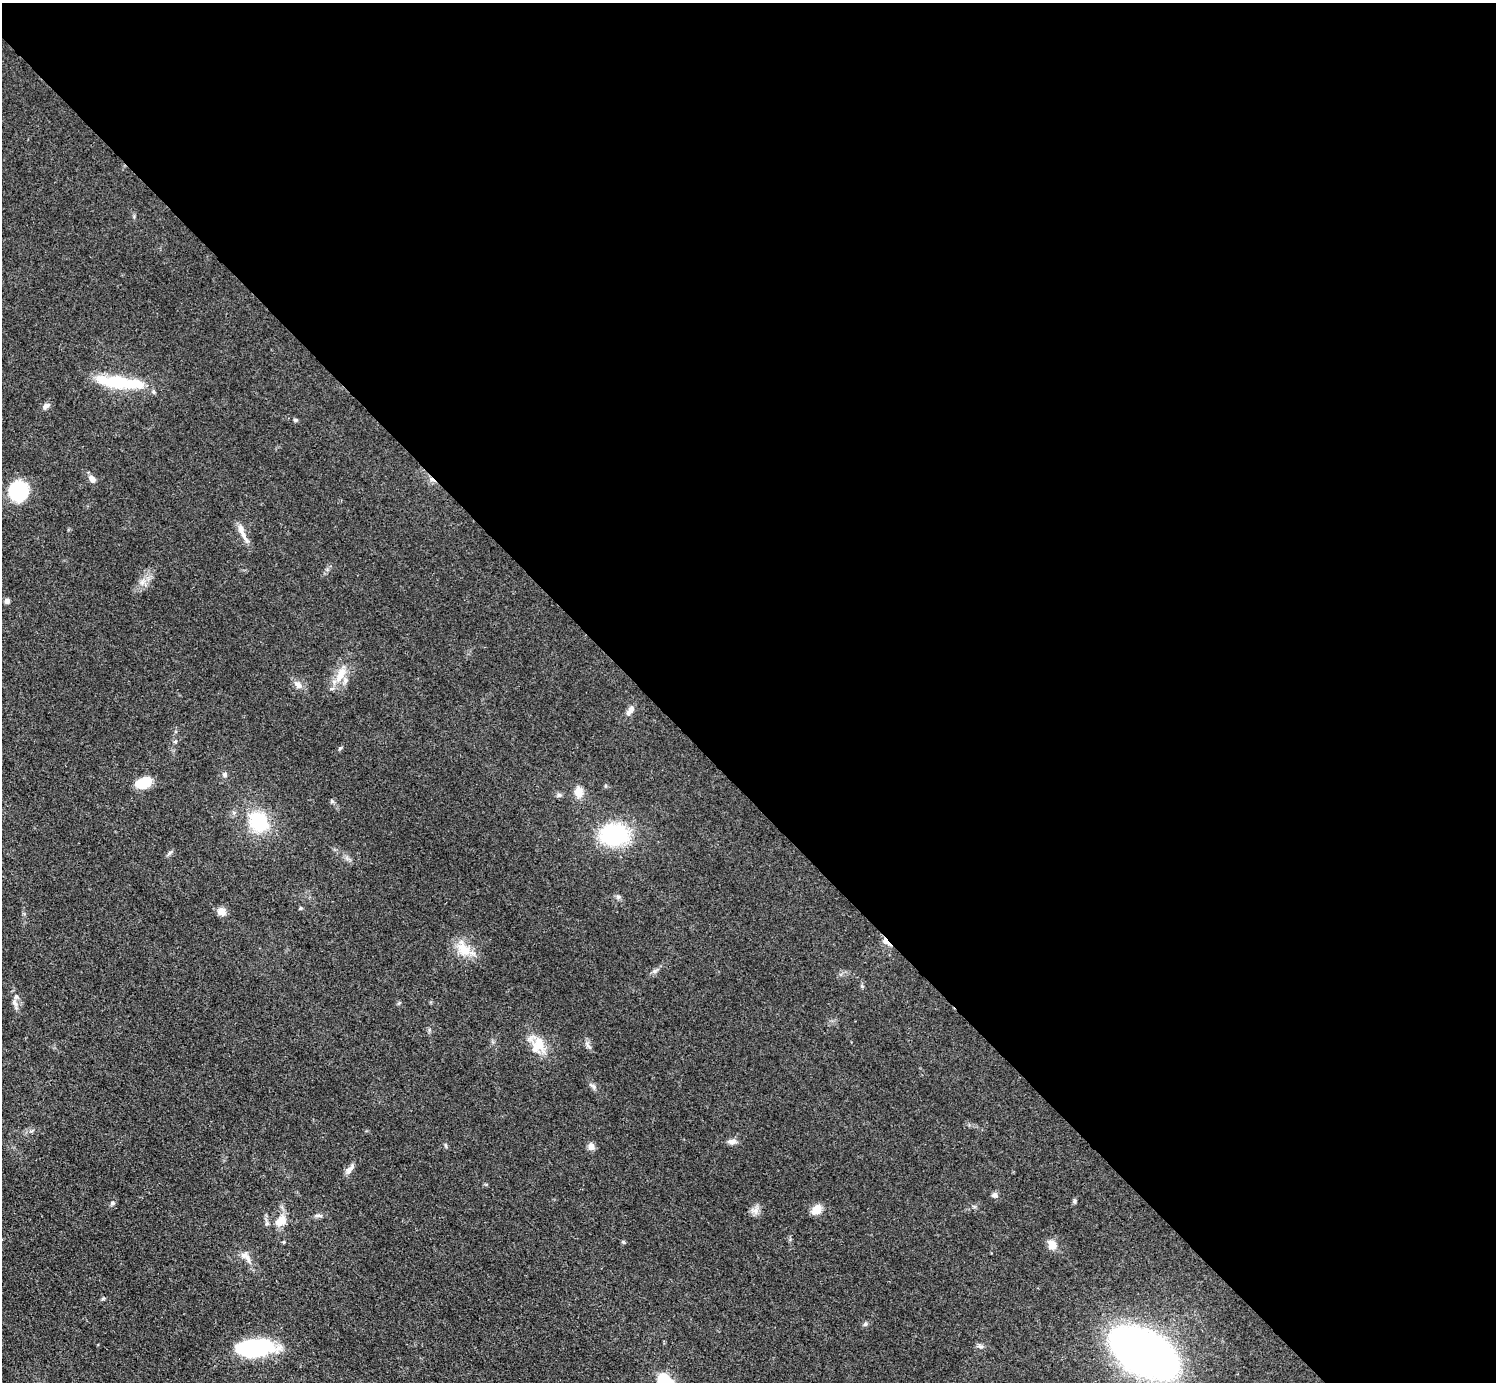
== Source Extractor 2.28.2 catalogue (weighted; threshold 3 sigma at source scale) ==
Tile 8 of 4 x 4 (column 4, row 2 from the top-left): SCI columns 4485-5978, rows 3062-4441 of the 5980 x 5979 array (HDU 1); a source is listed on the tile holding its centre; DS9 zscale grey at full resolution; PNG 1498 x 1384 px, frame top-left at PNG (2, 3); no overlay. Shown black and unused: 57% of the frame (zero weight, under 3 of 4 exposures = <1% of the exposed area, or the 3 px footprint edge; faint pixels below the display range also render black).
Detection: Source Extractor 2.28.2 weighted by HDU 2 'WHT'; one run over the whole footprint, this tile lists its part. Background 0.0514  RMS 0.005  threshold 0.0223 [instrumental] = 3 sigma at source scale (4.5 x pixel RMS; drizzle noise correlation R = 1.50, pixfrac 1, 0.05/0.05 arcsec/px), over >= 5 px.
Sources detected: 55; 1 cosmic-ray / hot-pixel residue — not listed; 4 inside a brighter listed object's ellipse — not listed separately; the other 50 listed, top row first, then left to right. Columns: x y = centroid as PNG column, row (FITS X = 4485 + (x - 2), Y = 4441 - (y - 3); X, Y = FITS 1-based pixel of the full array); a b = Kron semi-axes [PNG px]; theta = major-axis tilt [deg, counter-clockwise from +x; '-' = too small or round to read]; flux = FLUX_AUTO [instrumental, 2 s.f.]
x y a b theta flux
119 382 60 13 -7 30
46 406 9 6 38 1.9
295 420 6 4 -27 0.82
92 479 10 6 -48 3.1
18 491 16 13 26 37
242 533 30 5 -62 4.3
142 582 6 6 - 1.6
7 601 5 5 - 1.9
341 674 25 10 68 8.3
298 684 13 8 -46 3.1
630 710 16 7 56 2.6
340 748 6 3 19 0.63
225 775 7 7 - 1.2
144 783 17 11 21 11
579 792 13 9 -88 5.2
332 801 6 5 - 0.82
259 822 24 19 -46 27
614 835 26 19 2 50
169 853 11 3 49 1.1
618 897 6 6 - 1.1
301 908 5 4 - 0.74
222 911 9 8 - 4.6
886 942 13 6 -42 3.2
463 949 25 16 -58 10
655 971 8 6 21 1.3
862 986 6 4 -71 0.67
15 1003 11 6 -59 2.1
399 1003 6 4 18 0.61
539 1043 32 14 -47 11
588 1045 14 4 -54 1.7
593 1086 10 6 -40 1.6
732 1142 12 7 11 2.3
591 1147 9 8 - 2.5
350 1169 17 6 54 2.7
994 1195 8 7 - 1.5
1074 1201 6 5 - 0.79
112 1203 7 5 21 0.94
817 1210 11 9 44 6.3
755 1211 10 8 -3 2.7
318 1216 12 4 -3 1.3
281 1221 17 12 45 7
284 1242 4 4 - 0.58
1052 1245 11 9 -60 5.4
244 1256 13 10 6 3.4
103 1299 6 4 19 0.67
865 1324 7 5 45 0.92
980 1346 9 5 -14 1.3
255 1348 42 16 3 50
1144 1353 38 20 -30 730
665 1381 15 11 -38 21
Overlapping masked pixels (flux is a lower limit): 1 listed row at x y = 886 942
Isophote crosses this tile's border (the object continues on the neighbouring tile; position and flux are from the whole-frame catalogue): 1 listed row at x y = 665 1381
Unlisted compact peaks at least as high as the median listed source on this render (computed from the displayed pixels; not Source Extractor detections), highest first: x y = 623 1242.